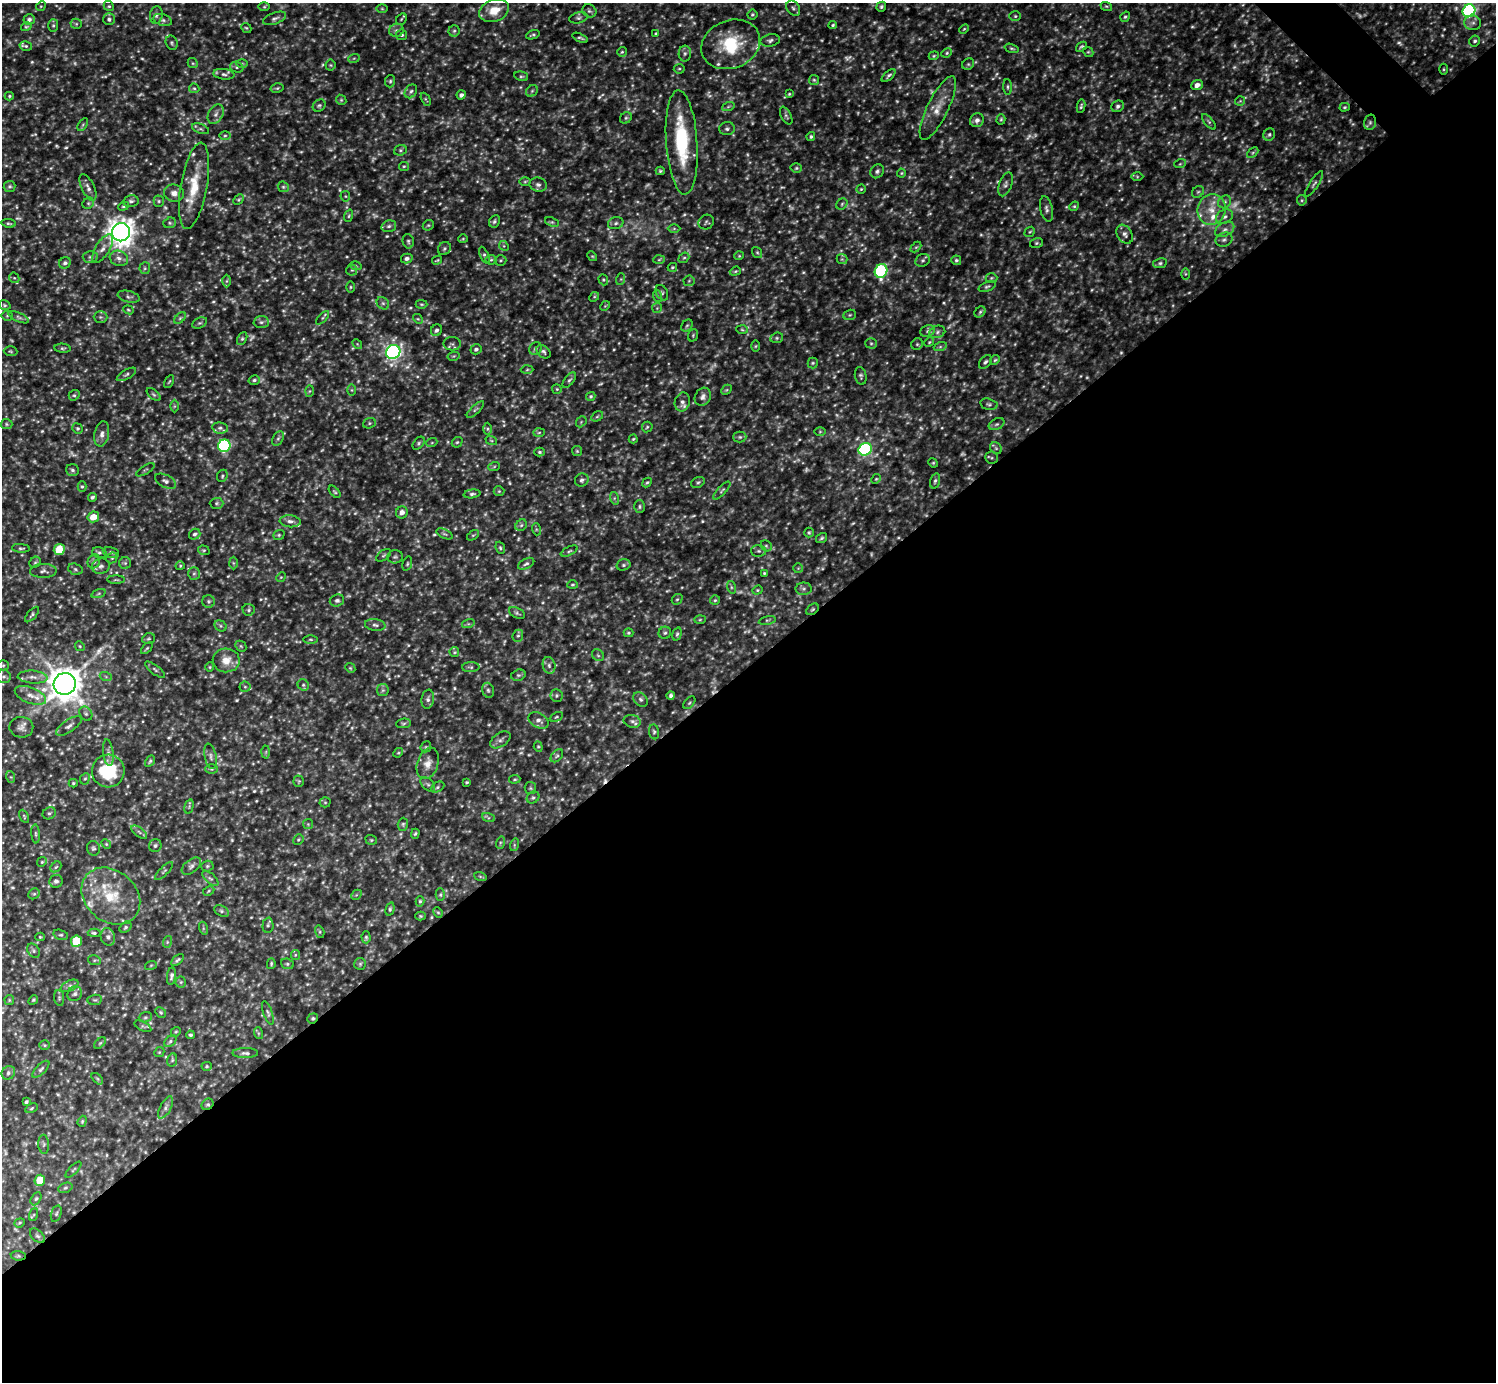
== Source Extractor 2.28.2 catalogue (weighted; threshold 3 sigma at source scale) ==
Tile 15 of 4 x 4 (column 3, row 4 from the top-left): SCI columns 2991-4484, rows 299-1678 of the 5978 x 5977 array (HDU 1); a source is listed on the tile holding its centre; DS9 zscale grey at full resolution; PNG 1498 x 1384 px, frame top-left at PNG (2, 3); each listed source drawn as its Kron ellipse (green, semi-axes under 4 px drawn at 4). Shown black and unused: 52% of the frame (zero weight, under 3 of 5 exposures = <1% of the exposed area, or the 3 px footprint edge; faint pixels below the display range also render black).
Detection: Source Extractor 2.28.2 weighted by HDU 2 'WHT'; one run over the whole footprint, this tile lists its part. Background 0.241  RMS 0.02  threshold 0.0883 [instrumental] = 3 sigma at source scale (4.5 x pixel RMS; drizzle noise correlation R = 1.50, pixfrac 1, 0.05/0.05 arcsec/px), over >= 5 px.
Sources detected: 838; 144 too faint to see at this stretch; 2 cosmic-ray / hot-pixel residue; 1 long thin detection or spike segment (spike, bleed or trail) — neither listed nor drawn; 22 inside a brighter listed object's ellipse — not listed separately; of the other 669, all 500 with FLUX_AUTO >= 2.17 (the completeness limit of this list) listed and drawn (169 fainter detections not listed), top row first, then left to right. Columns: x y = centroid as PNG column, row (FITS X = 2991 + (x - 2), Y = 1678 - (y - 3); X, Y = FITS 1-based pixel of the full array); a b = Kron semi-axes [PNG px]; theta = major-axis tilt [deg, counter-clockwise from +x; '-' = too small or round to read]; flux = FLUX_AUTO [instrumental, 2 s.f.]
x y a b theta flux
41 6 5 4 - 2.2
109 6 5 4 - 2.8
1106 6 6 3 -17 2.6
264 7 6 4 1 2.4
881 7 5 4 - 3.6
793 8 8 6 -54 4.5
382 9 6 4 -1 2.3
494 10 15 11 21 33
589 11 7 6 - 4.7
1469 11 6 6 - 430
752 14 5 5 - 2.9
156 15 9 6 81 5.9
1015 16 6 5 - 3
1125 17 5 4 - 3.3
275 18 12 5 20 6.4
578 18 9 5 12 5.1
29 19 6 5 - 5.8
109 19 6 5 - 5
401 19 6 5 - 2.7
163 20 9 5 -18 5.7
1473 23 8 7 - 7.5
76 24 5 5 - 2.8
833 25 4 4 - 2.7
53 26 6 5 - 3.4
26 27 5 4 - 2.4
246 28 5 4 - 2.5
964 29 6 3 44 2.2
396 30 7 6 - 6
454 31 5 5 - 3.3
656 33 4 3 - 2.3
402 35 5 5 - 3.9
533 35 7 4 17 3.3
580 38 8 3 -22 3.6
770 40 10 6 12 6
1475 41 5 5 - 4.3
172 43 7 5 -67 3.5
731 44 30 24 21 100
26 46 6 4 -16 3.7
1081 47 6 3 37 3.6
1012 48 7 4 -17 2.9
622 52 5 5 - 2.9
1088 52 5 4 - 2.8
685 53 8 6 89 5.5
947 53 5 4 - 2.9
934 56 5 4 - 2.4
354 58 6 3 18 2.5
193 63 5 4 - 2.5
242 64 6 4 1 2.7
968 64 6 5 - 3.5
330 65 5 5 - 2.6
237 67 7 5 -19 4.5
679 69 5 4 - 2.6
1444 69 5 3 - 2.3
224 74 11 5 -7 6.1
889 75 8 4 40 4.6
521 76 7 4 -14 3.3
814 80 5 5 - 3
390 81 6 5 - 3.3
1197 85 5 4 - 11
1008 87 8 3 -86 3
194 88 5 4 - 2.9
277 88 6 5 - 3.1
411 91 7 5 56 4.3
532 91 6 5 - 3.5
789 94 4 4 - 2.3
461 95 5 4 - 6.4
9 96 4 4 - 2.5
426 99 7 3 -63 2.4
341 100 5 4 - 2.6
1240 101 5 5 - 2.6
319 106 7 5 38 3.9
1081 106 7 4 80 3.5
1118 106 6 5 - 5.9
728 107 6 4 20 3
1345 107 5 4 - 2.6
938 108 35 10 64 35
216 114 10 7 61 8.8
786 116 9 5 -62 4.4
626 118 6 5 - 3.8
1001 119 5 4 - 2.6
977 120 7 6 - 8.5
1209 122 9 4 -50 3.8
1370 122 8 6 75 4.9
83 124 7 4 59 2.9
201 129 9 4 -21 4.3
727 129 8 6 1 5.1
1269 135 6 5 - 4.2
225 136 6 4 1 2.8
811 137 4 4 - 3.5
682 142 52 15 -86 140
400 150 6 5 - 3.7
1253 153 6 4 45 2.9
1180 164 6 3 19 2.5
404 166 5 4 - 2.5
796 168 6 5 - 3.1
660 171 4 4 - 2.8
877 171 7 6 - 5.6
901 173 4 4 - 2.2
1137 176 6 4 -1 2.6
525 182 6 4 2 2.5
1005 184 12 6 71 6.9
1314 184 15 4 56 5.4
538 185 9 7 -15 6.4
10 186 6 5 - 3.7
194 186 44 13 80 62
283 187 6 5 - 3.1
88 188 14 6 -64 8.6
861 189 4 4 - 2.2
1198 192 6 5 - 3.8
174 193 10 8 -14 12
345 196 5 5 - 2.4
239 200 6 4 45 2.7
1302 200 5 5 - 2.6
131 201 7 6 - 5.2
159 201 5 5 - 3.3
1225 202 7 6 - 5.1
88 203 6 5 - 3.2
842 204 6 5 - 3.2
123 206 5 4 - 2.9
1074 206 5 4 - 2.7
1046 209 13 6 -78 7.4
1212 210 15 14 - 32
349 216 6 4 71 2.6
1224 217 9 6 31 7.2
494 221 6 5 - 4.3
552 222 7 4 -24 3.3
706 222 8 7 - 4.1
9 223 7 3 -10 3.2
170 223 6 5 - 3.5
616 223 8 6 17 5.3
428 225 6 5 - 2.6
389 226 7 5 15 5.2
674 228 6 4 0 2.6
1225 229 10 6 29 8.6
121 232 9 9 - 2100
1030 232 6 4 42 2.6
1125 234 10 7 -57 7.9
463 239 5 4 - 2.2
1224 240 8 7 - 6.4
408 241 7 5 -76 4.2
1036 243 6 5 - 3.2
504 246 5 4 - 2.7
916 247 6 4 44 2.3
103 248 16 7 58 14
444 249 7 6 - 4.6
757 252 6 4 -53 2.9
484 255 9 4 -65 3.9
592 256 5 4 - 2.2
739 256 5 4 - 2.2
90 257 7 6 - 5
119 258 9 7 -19 8.6
407 258 6 4 13 6.5
684 258 6 4 39 2.8
842 259 5 5 - 3.1
437 260 5 3 - 2.2
491 260 5 5 - 3
500 260 6 5 - 3
659 260 6 4 3 2.6
923 260 7 6 - 4.9
956 260 5 4 - 3.5
65 263 6 5 - 5.9
1160 263 7 5 10 3.9
356 266 6 3 -18 2.2
672 267 5 4 - 2.5
145 268 6 5 - 3.7
352 270 5 5 - 3.2
735 271 6 4 20 2.8
881 271 7 6 - 220
1185 274 6 4 90 2.3
14 278 5 5 - 2.7
991 278 6 5 - 3.2
621 279 6 4 72 2.4
603 280 6 4 -70 2.5
227 281 6 4 88 3.4
689 281 5 5 - 2.9
350 287 5 3 - 2.3
987 287 9 4 20 3.9
662 293 8 5 -60 4.1
657 296 6 4 -71 3
129 297 11 5 -14 5.8
594 297 5 4 - 2.4
383 303 7 5 -44 4.4
421 304 6 4 -1 2.6
4 305 6 4 -16 2.8
605 306 5 4 - 2.2
657 308 5 5 - 3
128 310 5 4 - 2.3
980 312 6 5 - 3.5
850 315 6 5 - 2.9
7 316 5 5 - 2.5
19 317 11 4 -24 4.6
100 317 7 6 - 3.9
180 318 7 4 45 3.3
322 318 8 3 47 2.9
418 319 5 4 - 2.6
261 322 7 6 - 5.6
199 323 8 5 25 3.9
687 326 6 5 - 3
436 330 6 5 - 5.5
742 330 6 4 -3 2.6
927 331 7 5 23 5.1
937 332 8 6 19 5.7
693 335 6 5 - 2.9
777 338 6 5 - 3.1
242 339 7 4 63 3.3
929 342 5 4 - 2.5
871 343 5 5 - 3.2
357 344 5 4 - 2.5
452 344 9 6 -3 5.3
917 344 6 5 - 3.7
756 346 5 3 - 2.2
940 347 6 4 19 3.7
62 348 8 4 -6 3.4
476 349 6 5 - 5.3
535 349 7 6 - 4.9
10 351 7 5 -3 3
393 352 7 6 - 630
543 352 8 5 -42 4.8
454 356 6 4 12 2.4
995 360 5 4 - 2.9
985 362 8 5 49 4.4
813 363 5 5 - 3
527 370 6 4 2 3
126 374 11 4 30 4.5
861 376 9 5 -79 4.3
254 380 6 4 16 4.1
569 380 9 4 51 4.4
169 382 7 3 62 2.4
557 389 5 5 - 2.5
352 390 6 4 -89 2.7
726 390 6 4 43 2.8
310 391 6 4 88 2.8
154 394 8 4 -41 3.7
74 395 6 5 - 3.3
591 396 5 4 - 3.3
703 397 9 7 61 9.3
682 402 9 7 74 7.1
989 404 9 5 -13 4.2
174 406 6 4 89 2.5
475 410 11 4 44 4.6
597 416 6 4 30 2.7
581 422 6 4 48 2.9
369 423 6 5 - 3.3
6 424 6 5 - 3.1
997 424 8 5 26 4.7
647 427 5 5 - 2.9
77 428 5 5 - 3.5
220 428 8 5 -10 4.8
488 429 6 4 90 3.2
539 432 6 4 2 2.8
820 432 6 4 1 2.3
102 434 12 7 79 11
740 437 6 5 - 3.9
278 438 8 5 62 4.7
633 439 4 4 - 2.3
491 440 6 3 -20 2.3
432 442 5 3 - 2.3
457 442 6 4 42 3.1
419 443 7 5 51 3.8
224 446 6 6 - 270
996 448 6 5 - 3.9
865 449 7 6 - 260
577 451 5 5 - 2.6
539 452 5 4 - 3.3
992 458 6 6 - 3.7
933 463 5 4 - 2.4
494 467 6 4 20 2.4
72 470 6 5 - 4.6
145 470 10 2 31 2.5
222 476 6 5 - 3.2
876 479 5 4 - 2.4
582 480 7 6 - 5
165 481 11 6 -27 7.4
935 481 8 4 74 4.7
698 482 7 5 26 3.6
647 483 5 4 - 2.7
82 487 5 4 - 3.1
499 491 5 5 - 2.6
722 491 11 4 47 4.6
335 492 7 4 -48 2.8
472 494 8 4 8 4.2
92 497 4 4 - 3.7
614 498 6 4 -73 2.9
216 503 7 5 1 3.4
640 506 6 5 - 3.9
402 512 6 5 - 11
93 517 6 5 - 31
290 521 10 6 -6 8.4
521 525 6 5 - 3.9
536 529 6 4 -72 2.4
809 533 5 5 - 2.6
195 534 6 5 - 4.6
445 534 9 4 -26 3.9
279 535 6 4 21 3
473 535 7 3 35 2.7
822 538 6 5 - 3.4
766 546 6 5 - 3
21 548 9 4 -4 3.5
500 548 6 4 -68 3.2
59 550 5 5 - 49
204 550 6 4 -19 2.7
569 551 9 4 26 3.6
759 551 7 6 - 4.7
111 552 8 5 -12 3.9
99 553 7 5 -14 4
384 555 8 5 37 3.6
395 557 8 6 1 5.3
112 558 6 5 - 2.9
94 561 7 6 - 5
35 562 6 5 - 2.8
125 563 6 6 - 3.4
233 563 6 4 -89 2.8
407 564 7 4 72 3
526 564 9 5 28 5
623 565 7 5 16 4.4
101 566 9 7 14 6.8
180 566 4 4 - 2.2
798 568 5 5 - 2.9
75 569 7 5 -18 3.9
43 571 13 7 1 7.1
194 573 6 5 - 4.1
764 573 4 3 - 2.3
281 577 5 4 - 2.6
116 580 9 3 0 2.6
572 585 5 4 - 2.5
731 587 6 4 -72 3.3
804 589 8 6 1 5.7
757 590 5 4 - 2.5
99 593 7 3 19 2.9
677 599 6 4 41 2.8
337 600 7 6 - 5.7
715 600 5 5 - 3
209 601 6 6 - 3.9
813 609 7 5 39 3.3
249 610 6 6 - 4.1
517 613 8 5 -25 3.7
32 614 9 4 49 4
700 620 6 3 2 2.2
767 620 8 3 12 3.2
468 624 6 4 17 3.1
375 625 10 6 -7 6.2
221 626 6 5 - 3.5
629 633 5 4 - 2.6
665 633 6 6 - 4
677 634 7 4 74 3
518 636 6 5 - 3.7
148 639 7 5 18 3
310 639 7 3 -1 2.7
80 646 5 4 - 2.4
241 646 6 5 - 2.6
147 648 7 3 45 2.5
454 652 5 4 - 2.6
598 655 6 5 - 3.6
226 660 13 12 - 24
3 665 5 5 - 2.7
549 665 8 6 -75 6.8
210 667 4 4 - 2.2
471 667 9 5 1 4.1
350 668 5 4 - 2.6
155 670 12 4 -37 4.2
518 675 7 5 18 3.7
4 677 7 6 - 4.6
33 677 15 6 -4 12
106 677 6 4 -19 3.1
65 684 11 11 - 3700
303 685 6 5 - 4
245 687 5 5 - 3.1
383 690 6 6 - 4.2
488 690 8 5 -73 4.9
30 695 16 8 -21 16
556 695 6 6 - 3.9
671 695 4 3 - 5.1
428 699 9 6 80 6.1
641 699 8 6 -45 5.2
689 703 7 4 49 3
86 714 7 6 - 4.6
556 717 7 4 27 2.7
538 720 11 7 -28 10
632 721 8 6 -13 6.5
404 723 7 4 6 3.4
69 726 15 6 34 8.1
21 727 12 10 -6 11
654 732 7 5 -81 3.7
500 740 11 6 34 7.4
426 747 6 5 - 2.8
538 747 5 4 - 2.6
266 752 6 4 88 2.7
108 753 13 5 -83 7.2
398 753 5 4 - 2.5
211 756 13 6 -78 7.1
557 756 7 5 48 3.7
150 761 6 4 60 3.1
428 763 16 10 71 18
212 769 6 5 - 2.8
108 771 16 16 - 100
11 777 6 4 -70 2.7
85 779 6 4 66 3.1
515 779 6 4 6 2.5
299 781 5 5 - 2.5
467 782 3 3 - 2.6
73 783 4 4 - 2.4
428 784 9 5 -43 4.7
437 787 7 5 28 4
530 788 6 5 - 3.3
533 797 7 5 36 3.8
325 802 5 5 - 2.8
189 806 7 4 76 2.6
49 813 7 6 - 4.1
24 816 7 4 -64 2.4
488 818 6 4 -20 3.2
308 824 5 5 - 2.6
403 824 6 5 - 3.2
139 832 9 4 -36 5.5
36 834 9 4 -85 3.5
415 834 5 3 - 2.7
298 840 5 5 - 2.8
371 840 6 4 -21 2.6
500 843 6 4 73 3.3
106 844 5 4 - 2.4
514 845 6 4 73 2.7
155 846 6 6 - 4.7
93 848 7 6 - 4.6
42 862 5 4 - 2.8
191 866 11 6 38 7.8
207 866 6 5 - 3.5
56 867 6 4 44 3.1
164 871 11 4 45 3.6
480 876 6 4 -19 2.5
210 878 10 5 -43 5.3
56 881 7 6 - 6.4
209 891 6 4 29 2.6
34 894 6 5 - 3
356 895 6 4 43 2.6
440 895 6 4 89 2.9
111 896 32 25 -41 91
420 901 5 4 - 2.9
390 909 7 4 75 3.5
221 911 7 5 -28 4.3
438 912 5 4 - 2.5
420 916 5 4 - 2.5
268 925 8 5 87 4.4
125 927 6 5 - 3.5
203 928 6 4 -73 2.6
320 932 6 4 -74 2.8
94 933 6 4 -2 3.9
61 935 7 5 -15 3.5
40 937 4 4 - 2.3
108 937 9 7 -74 7.4
366 937 6 4 -89 3.2
76 941 6 5 - 70
167 942 6 4 73 2.6
33 951 8 5 -57 4.6
295 955 5 4 - 2.2
94 960 6 5 - 3
177 960 7 3 41 3.7
271 964 5 4 - 2.6
287 964 6 5 - 3.6
360 964 6 6 - 3.3
151 965 6 4 19 2.6
171 976 9 4 82 5.5
181 982 5 5 - 2.6
70 986 9 5 27 5.4
75 994 8 7 - 5.8
59 998 8 5 -83 3.2
9 1000 5 5 - 2.4
33 1000 5 4 - 2.8
95 1000 7 5 6 3.5
161 1012 6 4 -46 2.8
268 1013 12 4 -71 4.7
145 1017 7 5 20 3.5
313 1018 5 5 - 3
143 1026 9 4 -28 3.4
176 1032 5 4 - 2.4
258 1033 6 4 -72 2.7
190 1035 4 3 - 2.8
170 1041 7 5 41 3.9
100 1043 7 4 44 2.8
45 1045 5 5 - 2.6
159 1052 5 4 - 2.3
245 1053 13 5 -1 5.8
172 1060 7 5 79 3.4
207 1066 5 4 - 2.5
41 1069 11 5 46 4.9
8 1073 7 6 - 5.4
97 1079 7 4 -45 3
26 1102 4 3 - 3.6
207 1104 6 5 - 4
166 1107 12 5 62 7.4
32 1108 6 3 28 2.5
82 1121 6 4 70 2.5
44 1144 9 5 -87 4.6
73 1170 10 3 45 2.9
40 1180 5 5 - 46
65 1188 7 5 18 3.5
36 1199 7 4 62 3.7
56 1213 8 5 73 3.4
34 1215 6 4 70 2.8
20 1223 5 4 - 2.5
37 1236 9 5 -43 4.4
18 1256 7 4 -7 3.1
Overlapping masked pixels (flux is a lower limit): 5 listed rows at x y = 813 609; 689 703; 313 1018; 207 1104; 18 1256
Isophote crosses this tile's border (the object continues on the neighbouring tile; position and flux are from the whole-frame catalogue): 1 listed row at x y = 1469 11